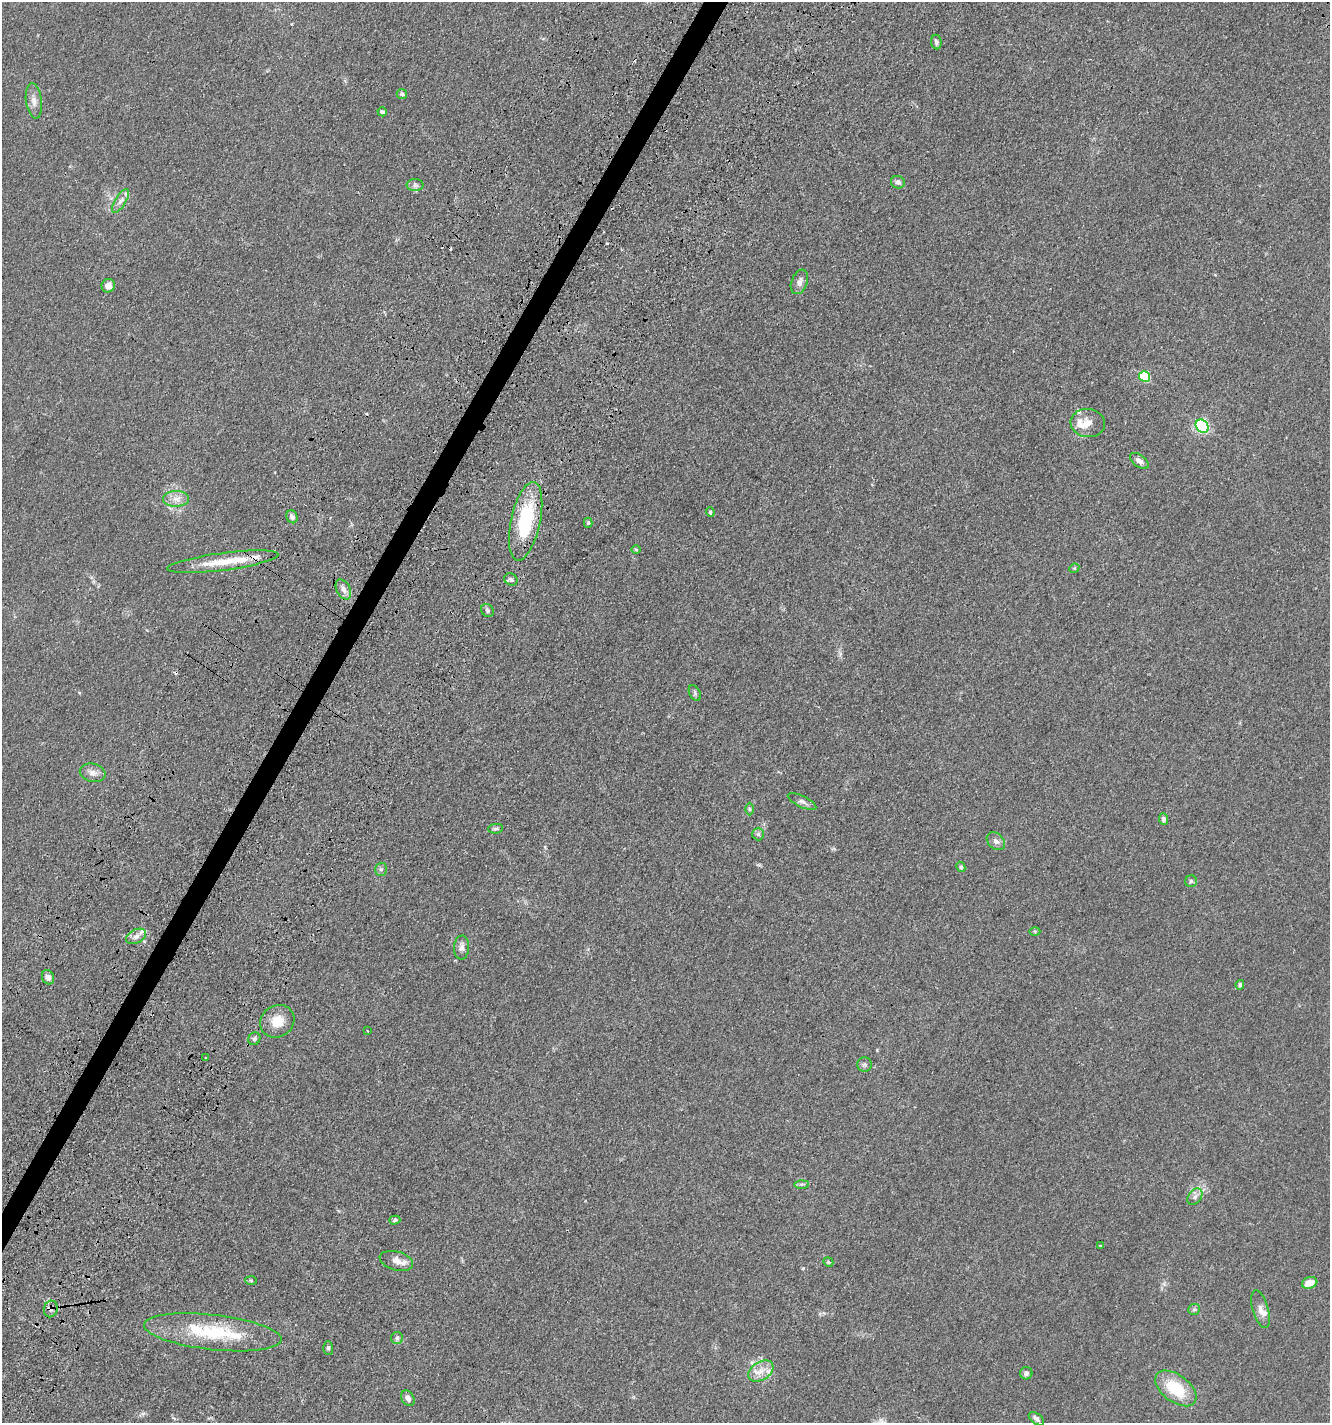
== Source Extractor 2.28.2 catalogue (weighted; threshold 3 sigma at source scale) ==
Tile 7 of 4 x 4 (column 3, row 2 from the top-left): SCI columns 3146-4473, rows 3051-4471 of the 6106 x 6096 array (HDU 1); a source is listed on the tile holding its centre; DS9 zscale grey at full resolution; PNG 1332 x 1425 px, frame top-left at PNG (2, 2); each listed source drawn as its Kron ellipse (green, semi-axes under 4 px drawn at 4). Shown black and unused: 2% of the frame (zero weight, under 3 of 4 exposures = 11% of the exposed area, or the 3 px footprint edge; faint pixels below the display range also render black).
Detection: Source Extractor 2.28.2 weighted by HDU 2 'WHT'; one run over the whole footprint, this tile lists its part. Background 0.0444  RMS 0.0053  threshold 0.0239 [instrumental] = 3 sigma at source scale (4.5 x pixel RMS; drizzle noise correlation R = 1.50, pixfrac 1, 0.05/0.05 arcsec/px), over >= 5 px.
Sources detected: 72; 2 cosmic-ray / hot-pixel residue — neither listed nor drawn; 6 inside a brighter listed object's ellipse — not listed separately; the other 64 listed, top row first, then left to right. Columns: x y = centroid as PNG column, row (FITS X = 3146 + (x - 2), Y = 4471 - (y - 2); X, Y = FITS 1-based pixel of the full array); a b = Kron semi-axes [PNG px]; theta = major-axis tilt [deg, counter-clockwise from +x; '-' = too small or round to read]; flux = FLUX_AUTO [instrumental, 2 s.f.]
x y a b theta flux
936 42 7 5 -83 1.3
402 94 5 5 - 0.79
34 101 18 8 -82 3.6
382 112 5 4 - 1.5
898 182 7 6 - 1.8
415 185 8 6 0 1.5
120 201 13 5 58 2.6
799 282 13 8 69 2.8
108 286 7 6 - 2.9
1145 376 5 5 - 35
1088 423 17 14 -7 6.3
1202 426 7 6 - 98
1139 461 11 6 -37 2.5
176 499 13 8 1 4.1
710 512 5 4 - 1.1
292 517 7 5 -65 2.1
526 521 40 14 78 40
588 523 5 4 - 0.64
636 550 5 3 - 0.51
223 562 56 8 7 15
1074 568 5 4 - 0.52
511 579 7 5 -29 1.5
343 589 11 6 -62 2.8
487 610 7 6 - 1.1
695 693 8 5 -62 1.1
93 773 13 9 -13 3.3
802 802 15 5 -25 2
749 809 6 4 -89 0.91
1163 819 6 4 -85 1.3
496 829 7 4 6 1
758 834 6 6 - 1.1
996 841 10 7 -43 2.4
961 867 5 4 - 1
381 869 6 6 - 1.2
1191 881 6 6 - 1.1
1035 931 5 3 - 0.56
136 936 11 6 27 2.8
461 947 12 7 86 2.4
48 977 7 6 - 2.7
1240 985 5 4 - 0.97
277 1021 18 15 34 9.2
368 1031 2 2 - 0.38
254 1039 6 6 - 1.2
206 1058 3 3 - 1.9
865 1064 7 7 - 1.3
802 1184 7 4 1 0.93
1195 1197 9 6 51 2
395 1220 5 4 - 0.94
1100 1246 3 3 - 0.86
396 1261 17 9 -15 4.6
828 1262 5 4 - 0.63
251 1280 6 4 -3 0.63
1310 1283 8 5 19 6
51 1309 8 7 - 2.1
1194 1309 6 5 - 1
1260 1309 19 8 -74 4
213 1332 69 17 -6 38
397 1338 6 6 - 1.1
328 1348 6 5 - 0.98
761 1371 13 9 32 5.3
1026 1373 6 6 - 1.6
1176 1388 24 13 -36 21
408 1398 8 6 -59 2.5
1036 1419 9 5 -37 1.8
Overlapping masked pixels (flux is a lower limit): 2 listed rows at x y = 526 521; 51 1309